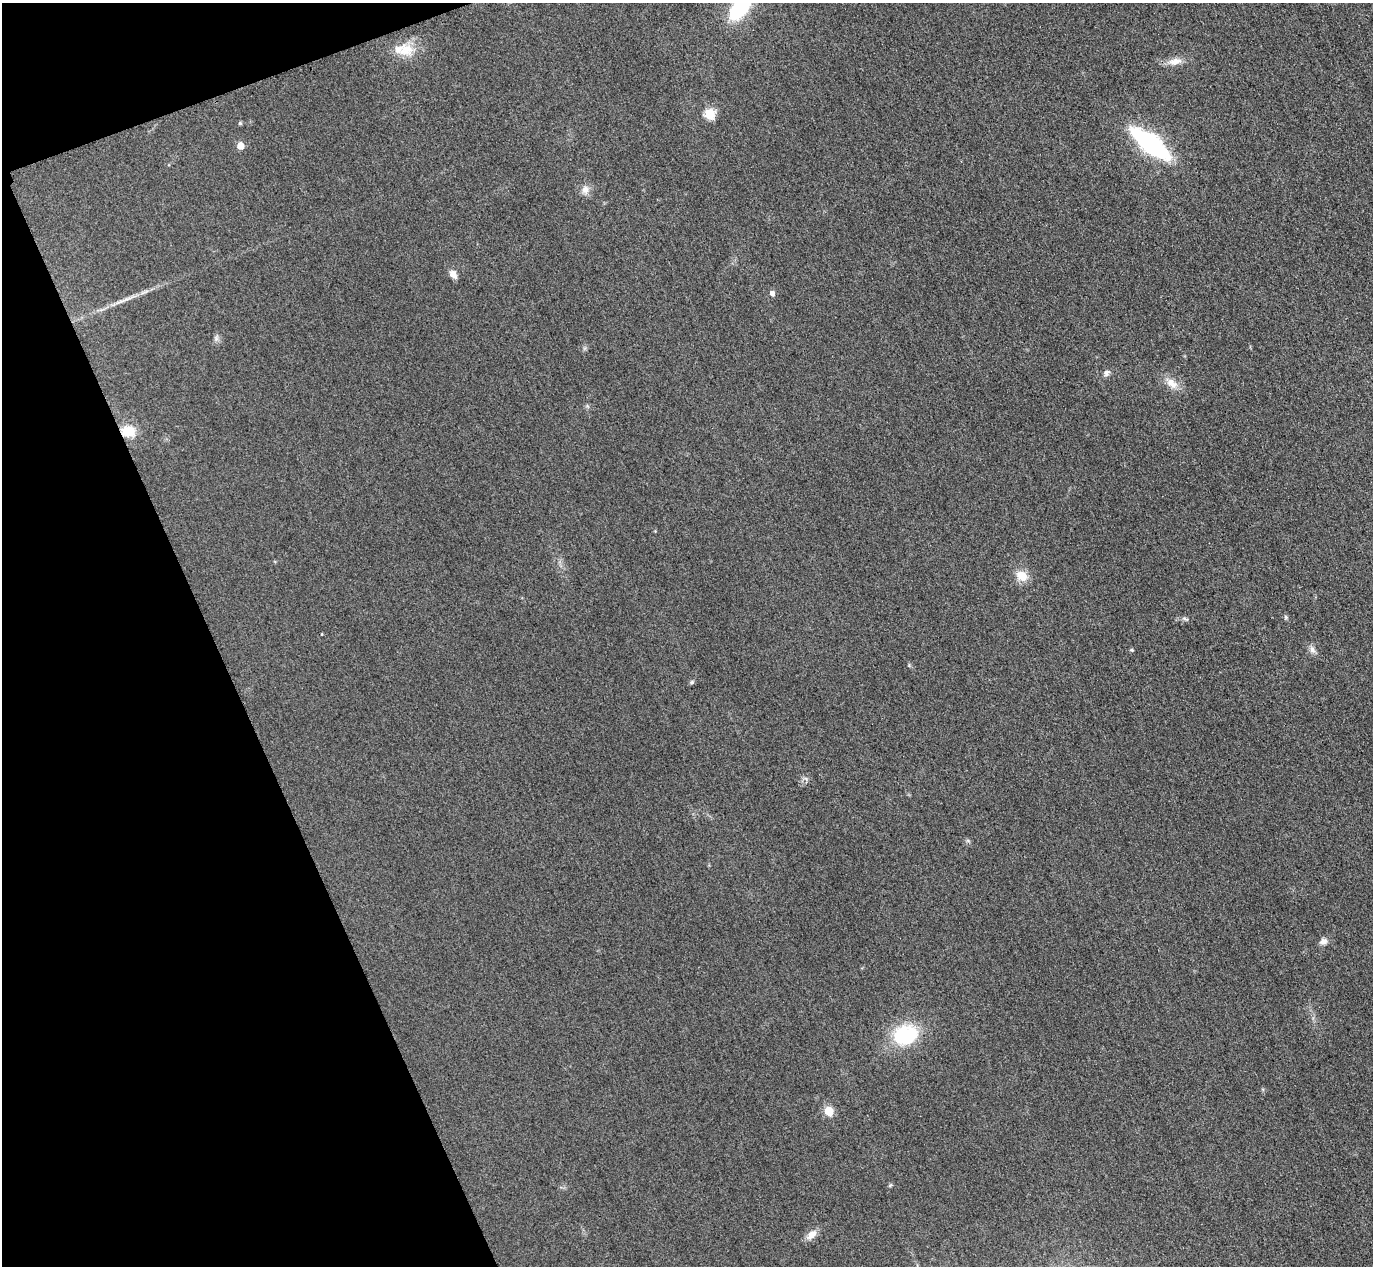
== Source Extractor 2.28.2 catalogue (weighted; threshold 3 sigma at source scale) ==
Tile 5 of 4 x 4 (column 1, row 2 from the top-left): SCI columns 31-1401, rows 2833-4096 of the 5546 x 5533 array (HDU 1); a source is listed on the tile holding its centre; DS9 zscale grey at full resolution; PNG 1375 x 1268 px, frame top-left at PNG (2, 3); no overlay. Shown black and unused: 18% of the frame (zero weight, under 3 of 4 exposures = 3% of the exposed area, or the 3 px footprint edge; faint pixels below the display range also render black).
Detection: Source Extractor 2.28.2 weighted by HDU 2 'WHT'; one run over the whole footprint, this tile lists its part. Background 0.148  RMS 0.019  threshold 0.0859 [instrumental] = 3 sigma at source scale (4.5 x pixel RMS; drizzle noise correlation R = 1.50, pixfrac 1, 0.05/0.05 arcsec/px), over >= 5 px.
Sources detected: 28; all 28 listed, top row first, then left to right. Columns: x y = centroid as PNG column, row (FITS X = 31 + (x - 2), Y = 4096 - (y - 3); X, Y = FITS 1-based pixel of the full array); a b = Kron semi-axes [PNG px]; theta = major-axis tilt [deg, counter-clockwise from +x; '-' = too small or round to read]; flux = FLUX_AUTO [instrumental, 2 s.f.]
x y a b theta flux
740 7 22 12 53 180
406 50 22 18 0 43
1175 61 20 9 9 18
710 114 5 5 - 110
240 123 5 5 - 2.5
1150 143 30 11 -38 380
240 146 5 5 - 31
585 190 11 9 82 12
453 274 10 7 -59 12
772 293 5 5 - 8.9
123 301 36 4 22 21
216 339 7 6 - 5.2
1107 373 9 8 - 6.7
1172 383 18 10 -36 21
128 431 17 13 -9 36
1022 576 13 10 -34 27
1286 617 6 5 - 2.9
1185 619 11 3 -15 3.8
322 634 3 2 - 1.3
1132 650 5 4 - 2.4
1312 650 11 7 -68 8.2
692 682 6 5 - 3.4
806 779 7 4 -56 3.6
1323 941 9 8 - 9.4
905 1035 33 25 17 110
829 1111 5 5 - 83
890 1185 7 4 37 2.3
812 1235 16 9 47 15
Overlapping masked pixels (flux is a lower limit): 1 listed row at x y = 128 431
Isophote crosses this tile's border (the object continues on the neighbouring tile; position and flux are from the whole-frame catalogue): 1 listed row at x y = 740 7